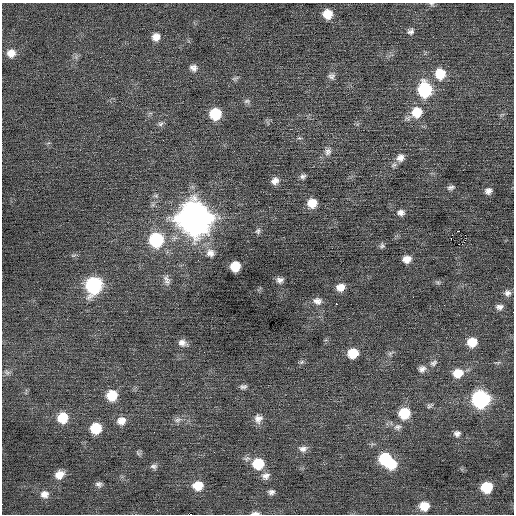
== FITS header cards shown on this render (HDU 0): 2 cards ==
NAXIS1  =                  512 / Axis length
NAXIS2  =                  512 / Axis length

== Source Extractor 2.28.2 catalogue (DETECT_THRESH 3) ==
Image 512 x 512 px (HDU 0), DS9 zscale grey, 1 PNG px = 1 image px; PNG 516 x 516 px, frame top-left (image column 1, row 512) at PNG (2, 3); no overlay
Background -5.40e-04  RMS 0.7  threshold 2.11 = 3 sigma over >= 5 px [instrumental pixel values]
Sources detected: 79; all 79 listed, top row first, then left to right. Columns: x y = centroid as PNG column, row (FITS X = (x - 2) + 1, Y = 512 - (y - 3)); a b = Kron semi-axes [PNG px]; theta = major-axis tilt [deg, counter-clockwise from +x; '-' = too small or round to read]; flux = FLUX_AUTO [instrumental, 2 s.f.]
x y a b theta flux
431 4 7 5 -21 80
327 14 9 9 - 710
410 31 9 7 29 170
156 37 9 9 - 360
11 53 10 9 - 410
193 68 10 9 - 220
440 74 12 11 - 1000
331 76 9 8 - 170
235 78 11 3 21 85
425 90 12 10 -83 3600
247 101 9 6 9 120
417 112 13 13 - 920
215 114 10 9 - 1500
160 124 8 6 16 120
328 152 10 9 - 230
400 158 12 10 43 340
303 176 8 6 12 140
275 181 9 8 - 270
451 187 9 5 12 140
488 191 8 7 - 210
312 203 9 9 - 690
401 212 10 7 -4 210
194 218 14 14 - 74000
258 231 8 6 60 110
458 231 2 2 - 190
465 235 2 2 - 480
451 239 2 2 - 100
156 240 11 11 - 3500
382 246 7 6 - 110
210 253 12 11 - 370
407 259 8 7 - 380
235 266 8 8 - 1100
166 278 12 8 -41 230
280 280 7 6 - 180
438 282 7 4 -1 85
94 285 12 10 65 5500
340 287 9 8 - 400
507 293 9 8 - 200
317 301 11 8 -12 270
336 304 2 2 - 200
499 307 9 7 3 200
472 342 10 9 - 800
182 343 10 8 -20 270
353 353 9 8 - 950
390 353 9 5 40 120
302 362 7 5 22 97
433 363 11 7 31 180
422 369 10 8 36 220
7 372 9 6 -17 130
458 373 11 10 - 730
243 387 9 5 1 140
112 395 10 10 - 1000
481 399 11 10 - 7600
430 406 9 5 29 97
404 413 10 10 - 1400
62 418 11 10 - 1000
258 419 12 10 85 320
177 420 11 7 18 200
121 421 11 10 - 400
398 427 10 8 21 200
96 428 9 9 - 1200
457 433 9 7 2 170
303 449 11 8 2 230
214 452 3 2 - 44
138 453 7 4 -46 90
385 459 11 10 - 2100
258 464 12 11 - 1300
392 465 11 9 21 1000
154 466 10 7 1 150
59 475 11 9 35 450
266 476 12 9 22 260
99 484 9 7 -13 150
198 486 10 9 - 780
486 487 9 9 - 1300
271 492 8 6 -1 160
44 494 11 9 2 320
424 506 10 9 - 710
255 513 10 4 2 160
191 514 2 2 - 2000
At the frame edge (FLAGS 8, measured only in part): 3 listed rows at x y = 431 4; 255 513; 191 514